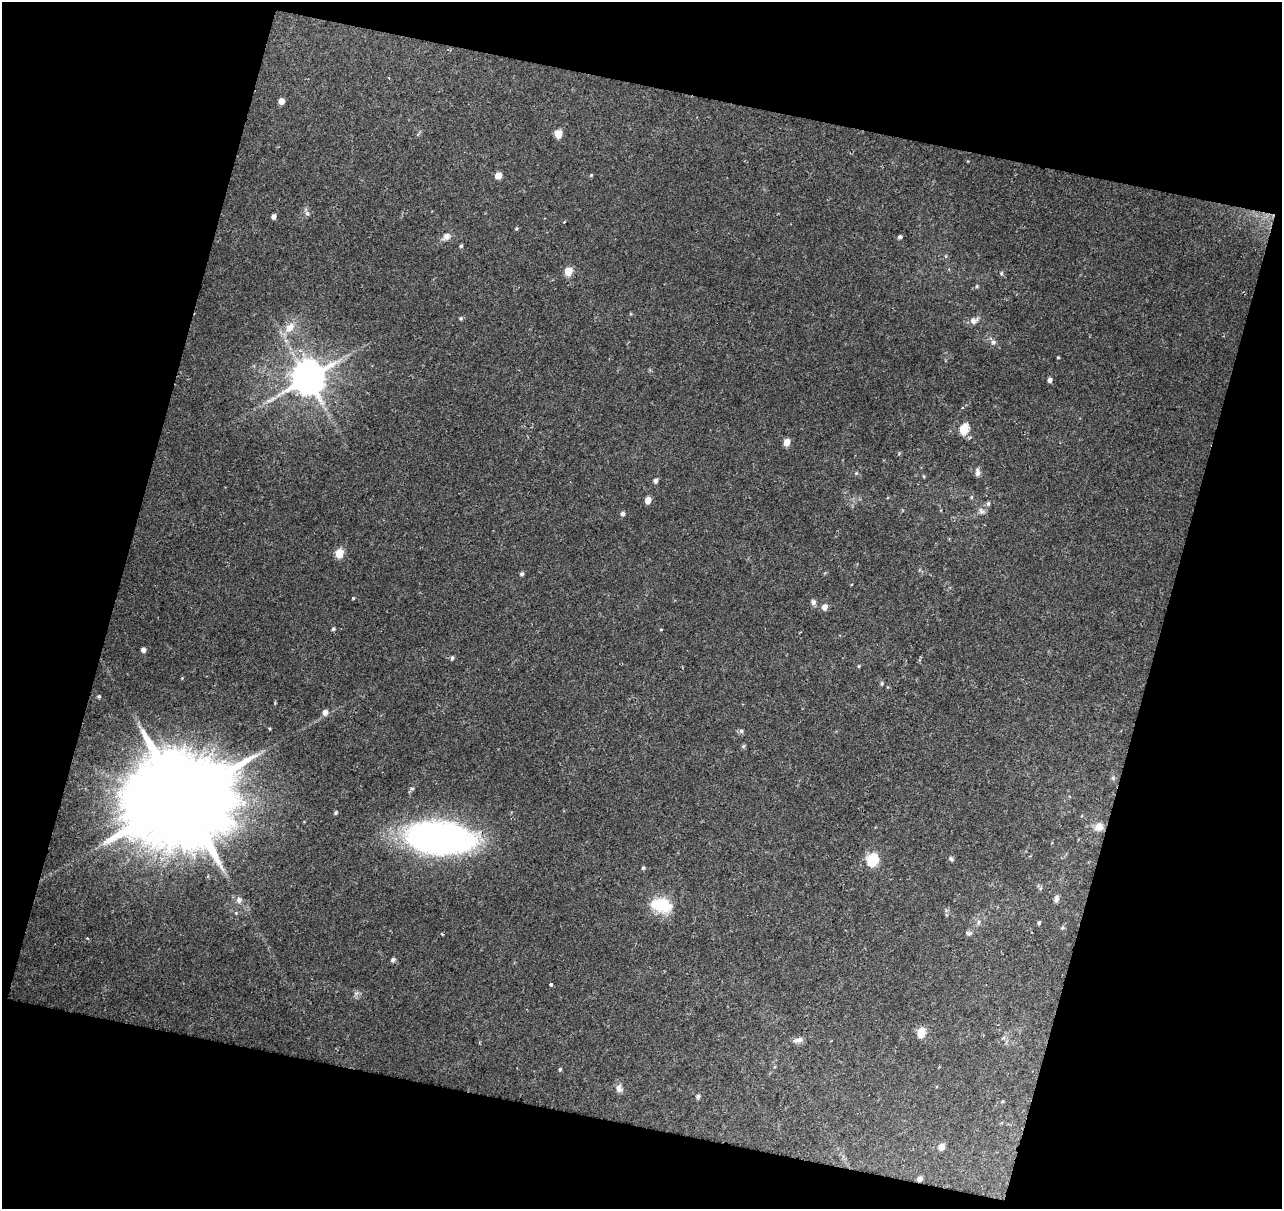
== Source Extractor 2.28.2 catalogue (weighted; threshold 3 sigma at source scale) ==
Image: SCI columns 1-1280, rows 59-1265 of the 1280 x 1320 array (HDU 1 of 3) = the unmasked area's bounding box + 8 px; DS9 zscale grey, full resolution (1 PNG px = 1 image px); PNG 1284 x 1211 px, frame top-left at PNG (2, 2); no overlay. Shown black and unused: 33% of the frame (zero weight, under 2 of 3 exposures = <1% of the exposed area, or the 3 px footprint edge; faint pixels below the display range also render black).
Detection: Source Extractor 2.28.2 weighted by HDU 2 'WHT'. Background 0.0432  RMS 0.0036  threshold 0.0163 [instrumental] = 3 sigma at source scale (4.5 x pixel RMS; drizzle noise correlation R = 1.50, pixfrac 1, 0.0396/0.0396 arcsec/px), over >= 5 px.
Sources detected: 71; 1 inside a brighter object's white glare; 1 cosmic-ray / hot-pixel residue — not listed; the other 69 listed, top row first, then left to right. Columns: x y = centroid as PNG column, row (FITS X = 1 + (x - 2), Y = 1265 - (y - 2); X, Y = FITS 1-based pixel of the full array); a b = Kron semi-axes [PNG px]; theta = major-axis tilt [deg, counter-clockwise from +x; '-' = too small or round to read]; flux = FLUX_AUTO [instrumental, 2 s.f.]
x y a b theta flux
282 101 5 4 - 3.6
558 134 5 5 - 7.5
498 175 5 5 - 3.8
591 175 5 4 - 0.4
307 213 6 5 - 0.82
274 216 4 4 - 1.7
516 228 5 4 - 0.44
446 236 10 9 - 2
900 237 4 4 - 0.69
461 246 4 4 - 0.59
568 271 5 5 - 9.2
1001 273 6 5 - 0.57
977 286 5 4 - 0.47
461 318 5 4 - 0.53
974 321 12 8 36 1.9
290 327 17 11 46 4.8
993 342 6 6 - 1
1058 357 3 3 - 0.34
307 378 10 9 - 910
1050 380 5 4 - 1.3
964 429 6 5 - 17
787 442 5 5 - 4.9
977 472 12 6 -88 1.3
856 473 5 4 - 0.47
655 481 5 5 - 1
971 497 6 4 88 0.43
648 500 5 4 - 4.6
988 503 6 5 - 0.66
981 511 10 7 -48 1.4
623 514 6 5 - 0.97
339 553 5 5 - 11
522 574 5 4 - 0.76
353 598 4 3 - 0.59
813 602 7 7 - 1.1
825 607 6 5 - 2.5
333 629 4 4 - 0.61
661 629 4 3 - 0.41
143 650 5 5 - 1.4
452 658 5 4 - 0.64
859 666 4 4 - 0.35
882 683 6 4 89 0.56
99 696 5 4 - 0.5
325 712 6 5 - 2.1
741 731 6 6 - 0.85
743 746 6 5 - 0.5
1113 778 6 5 - 0.63
181 798 32 24 67 9900
336 813 5 4 - 0.52
1099 827 12 10 30 3.2
438 838 60 29 -4 150
872 859 6 5 - 40
951 859 7 4 -62 0.65
643 868 5 4 - 0.53
1056 899 9 5 71 1.2
239 900 8 8 - 1.4
661 905 28 17 -12 12
978 922 8 4 81 0.77
1039 923 4 4 - 0.54
1062 928 6 4 19 0.48
969 933 10 5 -7 0.85
393 960 6 5 - 0.84
551 984 3 3 - 2.8
921 1032 6 5 - 14
798 1040 13 6 12 1.8
560 1069 5 4 - 0.49
619 1088 12 8 -78 1.7
698 1096 6 5 - 0.68
941 1147 6 5 - 2.8
920 1179 4 4 - 1.4
Overlapping masked pixels (flux is a lower limit): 2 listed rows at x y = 438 838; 920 1179